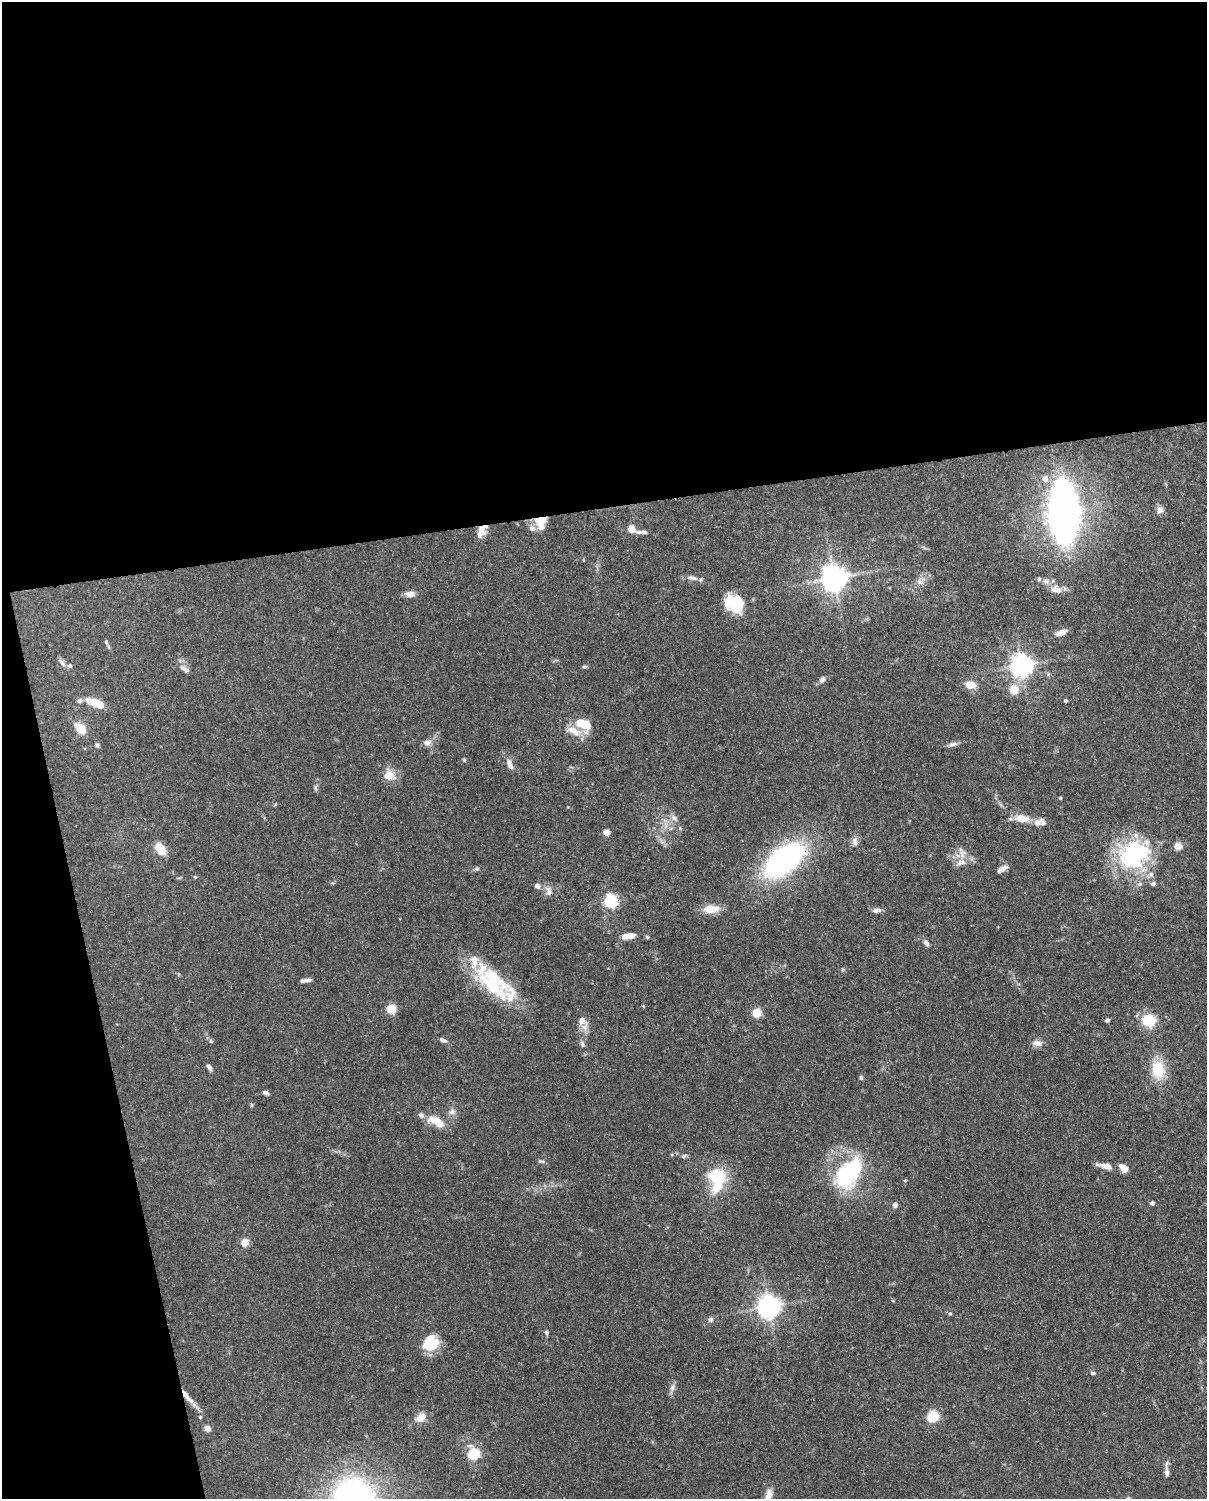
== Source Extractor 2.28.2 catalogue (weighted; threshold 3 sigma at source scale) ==
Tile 1 of 4 x 3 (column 1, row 1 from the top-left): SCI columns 90-1294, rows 3258-4754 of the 4999 x 4907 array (HDU 1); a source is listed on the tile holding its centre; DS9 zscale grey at full resolution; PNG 1209 x 1501 px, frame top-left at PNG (2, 2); no overlay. Shown black and unused: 39% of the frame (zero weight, under 3 of 4 exposures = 7% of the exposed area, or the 3 px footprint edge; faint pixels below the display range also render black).
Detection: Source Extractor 2.28.2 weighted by HDU 2 'WHT'; one run over the whole footprint, this tile lists its part. Background 0.114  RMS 0.0042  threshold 0.0187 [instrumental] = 3 sigma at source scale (4.5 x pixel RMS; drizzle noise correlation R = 1.50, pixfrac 1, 0.05/0.05 arcsec/px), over >= 5 px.
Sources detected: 112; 2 inside a brighter object's white glare — not listed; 13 inside a brighter listed object's ellipse — not listed separately; the other 97 listed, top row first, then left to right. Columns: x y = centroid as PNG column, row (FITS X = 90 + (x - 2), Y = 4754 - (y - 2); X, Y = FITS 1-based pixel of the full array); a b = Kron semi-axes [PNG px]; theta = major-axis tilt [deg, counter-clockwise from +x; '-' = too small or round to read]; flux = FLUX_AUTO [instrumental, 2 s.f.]
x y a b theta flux
1045 479 7 6 - 3
1160 510 8 8 - 1.9
1064 512 34 15 -87 430
540 522 17 13 85 6.5
631 529 5 5 - 7.9
482 530 14 11 61 4.4
642 532 18 5 -2 1.9
692 578 16 6 -10 2.2
834 578 8 7 - 480
920 582 9 7 -62 1.8
1056 590 17 11 -17 4.2
410 594 10 7 -3 3.1
735 605 19 15 -53 21
1061 632 15 7 23 2.4
106 642 8 4 -70 0.76
62 662 13 5 -52 1.5
1022 665 7 7 - 330
70 666 6 6 - 0.95
585 667 6 5 - 0.65
183 668 13 6 -45 2.1
822 679 10 6 56 1.4
970 685 10 7 -4 5.7
1014 689 10 9 - 6.3
1066 701 4 4 - 0.63
96 703 20 8 -22 8.5
583 724 19 11 -27 9.4
80 728 8 6 -46 12
427 743 11 8 8 2.1
952 744 13 5 11 1.5
97 745 7 5 -29 0.82
464 760 5 4 - 0.48
510 764 15 7 -69 2.6
389 775 15 11 -4 5.6
1060 798 3 3 - 0.46
674 818 11 7 -38 1.9
1022 818 17 9 -7 6.3
1042 822 13 8 -46 2.4
606 832 7 6 - 2.1
855 842 13 7 86 2.1
1178 846 9 8 - 3
160 849 12 8 -55 8.1
961 852 23 6 -73 2.9
1132 855 38 33 -84 44
784 860 37 20 39 99
477 869 6 5 - 0.8
1003 869 12 5 29 2.3
195 877 5 4 - 0.45
537 886 6 6 - 1.7
549 891 13 8 -83 2.3
611 901 6 6 - 80
711 909 21 10 3 5.6
876 910 12 6 9 1.7
628 936 15 6 9 4.4
647 937 5 4 - 0.55
926 943 8 6 -52 1.4
308 980 9 6 6 1.1
492 984 44 22 -50 28
392 1009 5 5 - 22
757 1013 5 5 - 20
1107 1020 5 4 - 0.83
1149 1020 14 13 - 11
582 1021 16 11 -48 3.6
443 1040 9 5 -22 1.4
211 1041 6 4 -88 0.57
1037 1043 13 8 -9 2.4
582 1044 8 6 -79 1.2
209 1067 8 5 -55 1.3
1158 1070 26 18 -83 12
861 1077 5 4 - 0.82
266 1093 6 5 - 1.3
452 1112 9 9 - 2.1
436 1121 25 11 -28 7
541 1161 11 4 -8 0.87
1105 1166 18 6 -11 3.7
1124 1168 10 6 -41 3.8
848 1173 27 16 54 52
716 1175 18 14 -3 17
905 1180 5 3 - 0.39
1152 1203 4 4 - 1.4
895 1205 7 6 - 1.3
245 1242 8 8 - 3.5
769 1307 7 7 - 340
950 1314 5 4 - 0.56
710 1319 7 7 - 1.2
546 1333 6 5 - 0.71
430 1343 19 17 44 11
1093 1373 6 4 -5 0.9
672 1388 11 6 76 1.7
187 1397 26 6 -51 4.8
933 1416 12 10 29 8.6
200 1417 5 4 - 0.54
421 1418 12 10 32 4.1
207 1428 6 6 - 2.4
474 1454 6 5 - 35
1167 1472 12 6 -86 1.7
353 1498 33 32 - 130
1128 1498 5 5 - 0.59
Overlapping masked pixels (flux is a lower limit): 4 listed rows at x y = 540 522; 482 530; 784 860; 187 1397
Isophote crosses this tile's border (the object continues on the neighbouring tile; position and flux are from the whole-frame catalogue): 2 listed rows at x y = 353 1498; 1128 1498